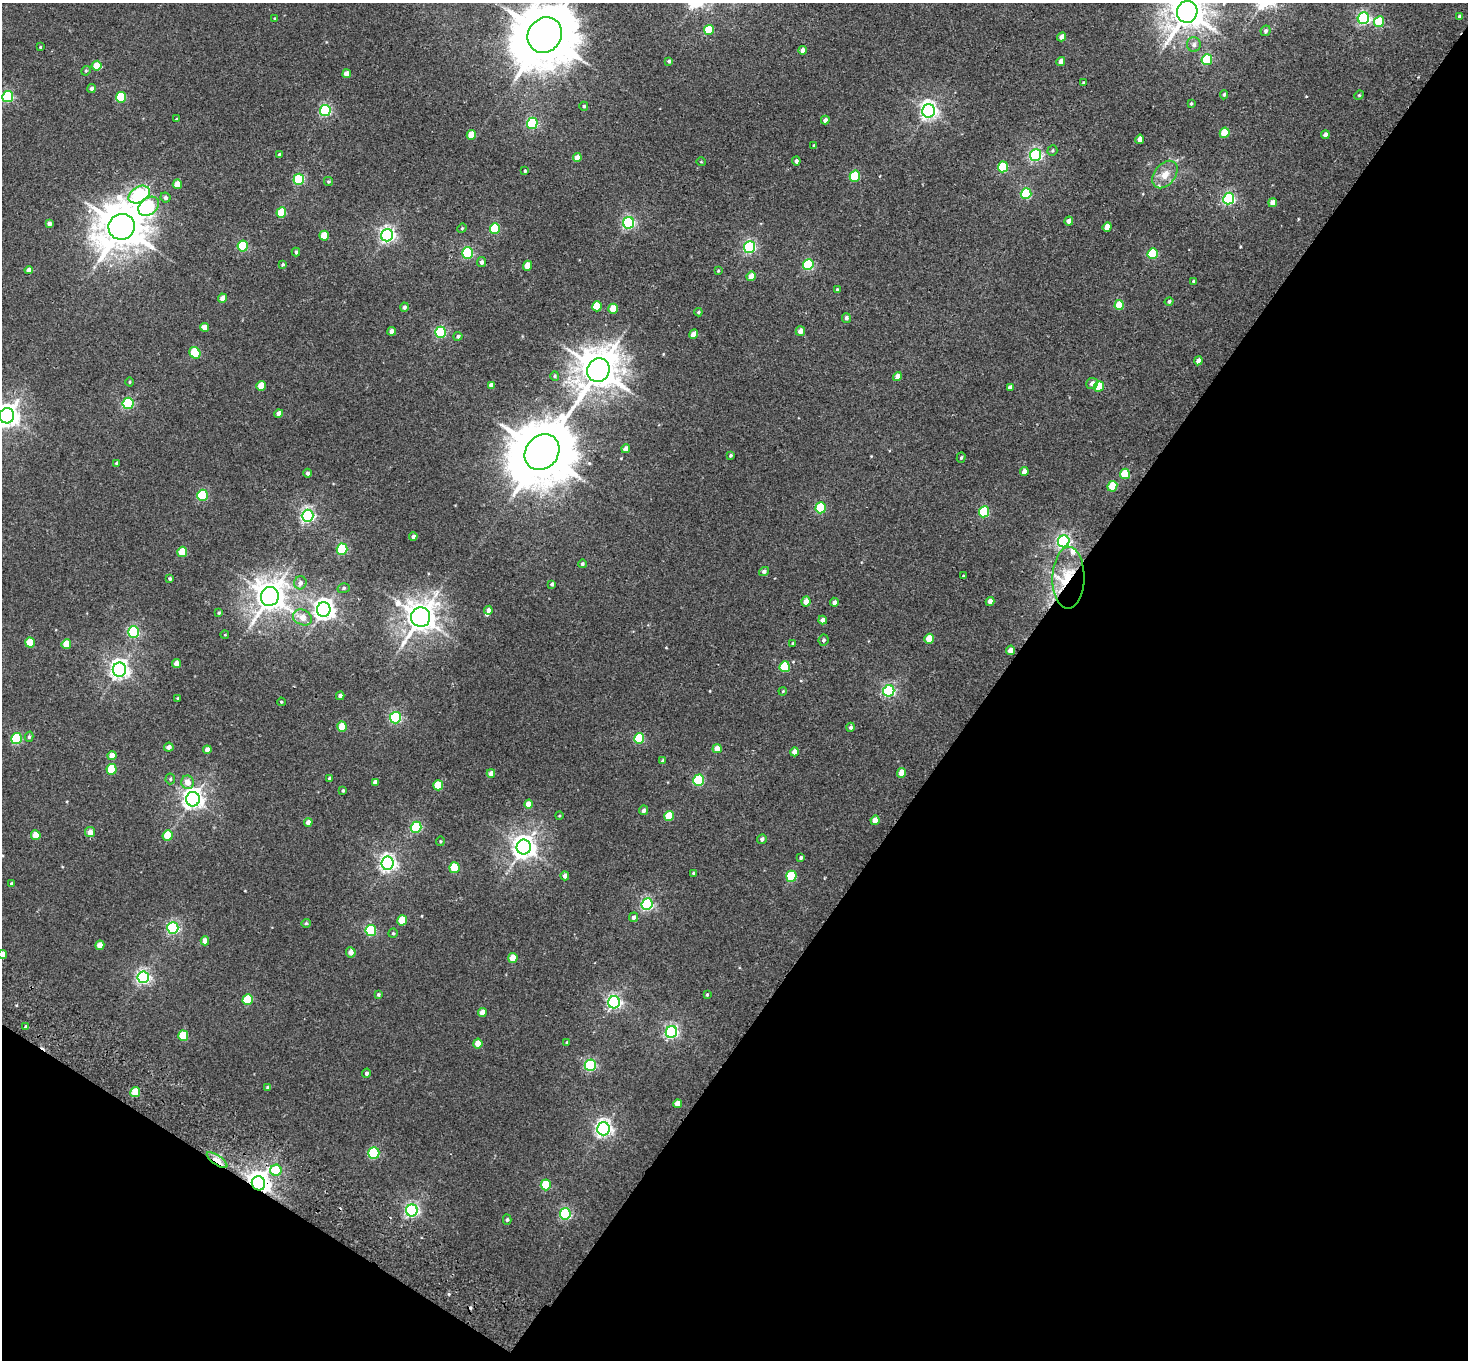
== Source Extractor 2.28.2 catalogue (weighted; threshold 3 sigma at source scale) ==
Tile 15 of 4 x 4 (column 3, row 4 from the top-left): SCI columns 2971-4436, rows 204-1561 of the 5943 x 5978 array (HDU 1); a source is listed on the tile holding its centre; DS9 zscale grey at full resolution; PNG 1470 x 1362 px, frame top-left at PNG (2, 3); each listed source drawn as its Kron ellipse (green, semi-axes under 4 px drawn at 4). Shown black and unused: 37% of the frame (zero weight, under 2 of 3 exposures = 3% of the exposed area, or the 3 px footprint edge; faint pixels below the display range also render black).
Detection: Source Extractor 2.28.2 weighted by HDU 2 'WHT'; one run over the whole footprint, this tile lists its part. Background 0.0289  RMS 0.0064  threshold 0.0289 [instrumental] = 3 sigma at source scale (4.5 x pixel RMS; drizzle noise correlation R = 1.50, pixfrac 1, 0.05/0.05 arcsec/px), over >= 5 px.
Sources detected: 242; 1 cosmic-ray / hot-pixel residue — neither listed nor drawn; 3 inside a brighter listed object's ellipse — not listed separately; the other 238 listed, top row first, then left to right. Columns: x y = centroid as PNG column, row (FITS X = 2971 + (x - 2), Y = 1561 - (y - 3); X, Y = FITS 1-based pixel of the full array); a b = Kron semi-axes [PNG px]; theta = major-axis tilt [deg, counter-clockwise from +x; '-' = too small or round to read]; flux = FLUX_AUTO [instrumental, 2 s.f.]
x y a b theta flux
1187 12 11 10 - 1400
1459 17 4 3 - 1.4
1363 18 6 5 - 110
275 19 3 3 - 0.82
1379 22 5 5 - 25
709 30 5 4 - 15
1266 31 5 5 - 1.5
545 35 18 16 53 4600
1062 37 4 4 - 4.1
1194 45 7 7 - 2.1
40 47 3 3 - 0.51
802 50 4 4 - 2.9
1207 60 5 5 - 40
669 61 4 4 - 1
1061 62 5 4 - 3.6
97 66 5 5 - 12
86 71 5 4 - 0.77
347 74 4 4 - 5.7
1083 82 3 3 - 0.51
91 88 4 4 - 1.9
1224 95 5 4 - 1.1
1359 95 5 4 - 0.72
8 96 5 5 - 77
121 97 5 5 - 34
1191 104 3 2 - 0.66
584 106 4 4 - 0.93
325 110 5 5 - 77
928 111 7 6 - 260
177 119 4 3 - 0.53
825 120 4 4 - 2.3
532 123 5 5 - 63
1225 133 5 4 - 16
471 135 5 4 - 9.2
1325 135 4 4 - 3.1
1140 139 5 4 - 4.4
814 145 3 3 - 0.6
1052 150 5 5 - 0.92
280 154 3 3 - 1.1
1035 155 6 5 - 110
577 158 4 4 - 5.5
796 161 4 4 - 1.6
701 162 5 3 - 0.48
1003 167 5 5 - 31
525 171 4 3 - 0.74
1165 174 15 10 51 7.6
855 176 5 5 - 40
299 179 5 5 - 54
328 181 4 4 - 0.83
177 184 5 4 - 8.1
1026 194 5 5 - 38
139 195 11 7 31 98
165 198 5 5 - 1.7
1229 198 6 5 - 100
1273 203 4 4 - 5.4
149 206 11 8 39 59
281 212 5 5 - 20
1069 221 4 4 - 3.4
49 223 4 4 - 2.3
628 223 6 5 - 110
122 227 13 13 - 2200
1107 227 5 4 - 6.2
462 228 5 4 - 0.75
495 229 5 5 - 33
387 235 6 6 - 190
324 236 5 4 - 14
243 246 5 5 - 46
750 247 6 5 - 100
296 252 4 3 - 1
467 253 5 5 - 68
1153 254 5 5 - 40
481 262 5 4 - 1.8
283 264 4 3 - 0.76
808 265 5 5 - 58
527 266 5 4 - 9.4
29 270 4 4 - 3.9
718 271 4 3 - 0.61
751 276 5 4 - 6.6
1194 281 4 3 - 0.87
837 290 4 3 - 1.2
223 298 4 4 - 5.1
1169 301 4 4 - 1.4
1119 305 5 4 - 17
597 306 5 4 - 14
404 307 4 4 - 1.5
613 309 5 4 - 13
698 312 4 3 - 0.73
846 318 5 4 - 1.7
205 327 4 4 - 5.2
392 331 4 4 - 3.4
800 331 5 4 - 4.2
440 332 5 5 - 67
693 334 5 4 - 5.4
458 336 4 4 - 1.4
195 353 6 5 - 29
1198 361 4 4 - 3.8
598 370 12 11 - 1800
555 376 5 4 - 0.8
897 376 5 4 - 3.7
130 382 4 3 - 0.63
1092 383 6 5 - 2.9
491 385 4 4 - 2.9
261 386 5 4 - 12
1099 386 5 5 - 25
1010 387 4 4 - 1.9
128 403 5 5 - 71
279 414 4 4 - 4.5
7 416 7 7 - 500
626 449 4 4 - 4.2
542 452 19 16 48 4500
730 455 3 3 - 0.94
961 458 5 4 - 0.97
117 463 4 3 - 1.2
1024 472 4 4 - 4.6
307 473 4 4 - 1.6
1125 474 5 5 - 22
1112 486 5 5 - 19
202 495 5 5 - 47
821 508 5 5 - 35
984 512 5 5 - 43
308 516 6 6 - 150
413 536 4 4 - 1.9
1064 541 6 5 - 150
342 549 5 5 - 51
182 552 5 5 - 19
582 564 4 4 - 1.3
764 571 5 4 - 1.6
963 576 3 2 - 0.55
1068 578 31 16 89 22
170 579 3 3 - 1
300 583 6 6 - 2.9
552 584 4 3 - 1.4
344 588 6 5 - 1
270 596 9 9 - 1000
806 601 5 4 - 6.3
990 601 4 4 - 4
834 602 4 4 - 2.3
324 610 7 7 - 390
488 610 4 4 - 2.5
219 613 4 3 - 0.75
302 617 10 7 -26 6.6
421 617 10 9 - 990
823 620 4 4 - 2.9
134 632 5 5 - 67
225 634 4 3 - 0.44
929 639 5 4 - 12
823 640 6 5 - 1.3
30 642 5 5 - 13
793 643 4 3 - 0.93
66 644 5 4 - 11
1010 650 5 4 - 5.7
176 663 4 4 - 4.2
785 667 5 5 - 31
119 670 7 6 - 300
783 691 4 3 - 0.58
889 691 6 5 - 96
340 696 4 4 - 2.1
178 698 3 2 - 0.66
281 702 4 3 - 0.73
395 718 6 5 - 85
342 727 5 4 - 13
851 727 4 4 - 1.3
29 737 5 4 - 1.2
639 738 5 5 - 42
17 739 5 5 - 52
169 747 5 4 - 3
717 749 5 4 - 6.1
207 750 4 4 - 3.4
795 752 4 4 - 4.5
112 756 4 4 - 6.3
663 761 4 4 - 1.1
111 769 5 5 - 22
491 773 4 4 - 4.5
902 773 5 4 - 8.1
329 778 3 3 - 1
170 779 5 5 - 0.95
698 780 6 5 - 57
187 782 7 6 - 5.7
375 782 4 4 - 2.1
438 785 5 5 - 20
343 790 3 3 - 0.83
193 799 7 7 - 350
529 804 5 4 - 7
643 810 5 4 - 1.8
559 816 4 3 - 0.48
669 816 5 4 - 17
875 820 5 4 - 7.1
308 822 4 4 - 3
416 827 5 5 - 55
90 832 5 5 - 4.6
36 835 5 4 - 11
168 835 5 5 - 16
762 839 5 4 - 1.7
440 841 5 3 - 0.71
524 847 7 7 - 520
801 857 4 3 - 1
388 863 6 6 - 220
454 868 5 5 - 26
694 873 4 4 - 1.2
565 876 4 4 - 2.2
791 876 5 5 - 37
11 884 3 3 - 0.92
647 904 6 5 - 110
634 917 5 4 - 2.2
402 920 5 5 - 15
306 923 5 4 - 0.75
173 928 6 5 - 92
371 930 5 5 - 53
393 933 4 4 - 0.87
205 941 4 4 - 5.1
100 945 5 4 - 6.9
351 952 5 4 - 3.8
2 955 4 4 - 7
513 958 5 4 - 9.7
143 977 6 6 - 140
378 995 4 4 - 0.95
707 995 4 3 - 0.68
248 1000 5 5 - 28
614 1002 6 6 - 160
482 1013 4 4 - 5.5
25 1027 3 3 - 3.3
671 1032 6 5 - 140
183 1036 5 5 - 23
567 1043 4 4 - 1.1
478 1044 5 4 - 8.1
590 1065 6 5 - 84
366 1073 5 4 - 1.5
268 1087 4 3 - 1.4
135 1092 5 5 - 14
678 1104 4 4 - 6.6
603 1129 7 6 - 220
374 1153 5 5 - 55
217 1160 12 5 -34 11
276 1170 5 5 - 25
258 1183 7 6 - 530
546 1185 5 5 - 24
412 1210 6 6 - 140
565 1214 6 5 - 75
507 1220 5 4 - 1.1
Overlapping masked pixels (flux is a lower limit): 3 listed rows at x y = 1068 578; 217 1160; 258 1183
Isophote crosses this tile's border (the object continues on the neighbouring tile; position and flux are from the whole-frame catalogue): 5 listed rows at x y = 1187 12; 545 35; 8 96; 7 416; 2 955